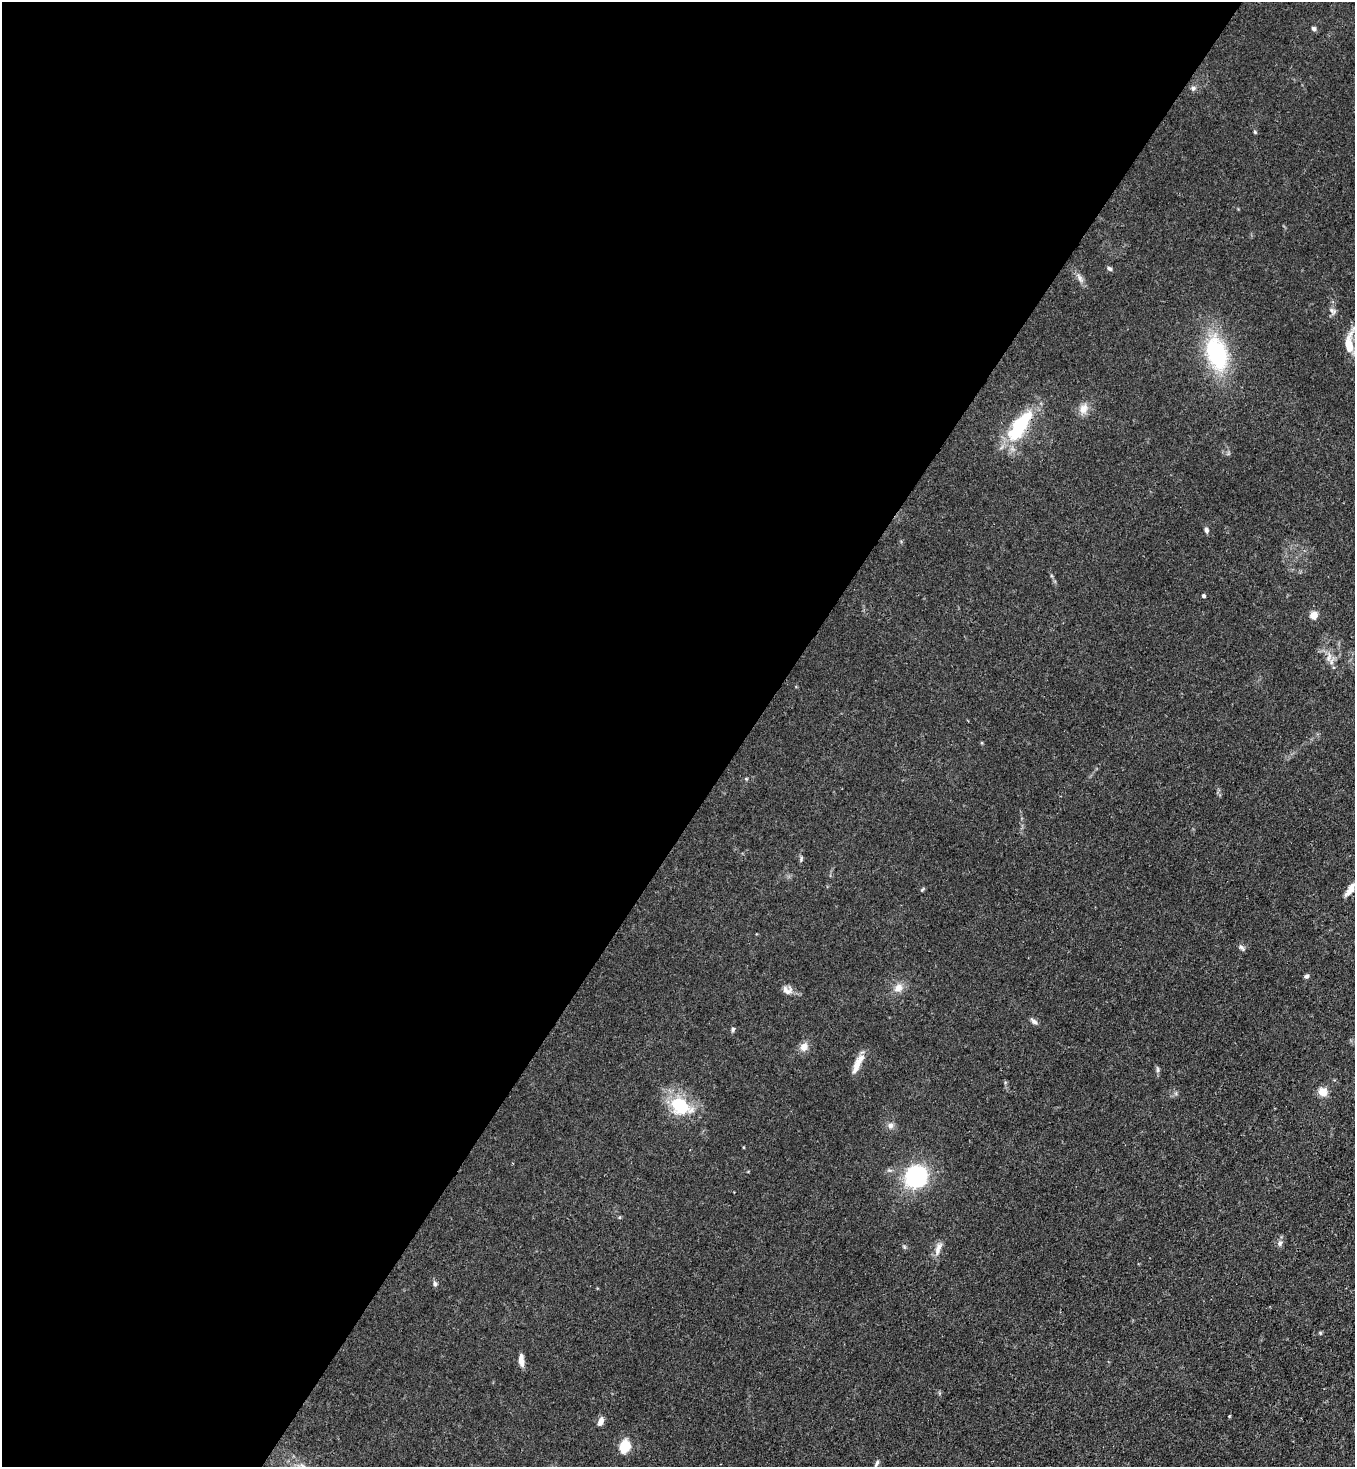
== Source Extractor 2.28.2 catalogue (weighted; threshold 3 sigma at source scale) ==
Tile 5 of 4 x 4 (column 1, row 2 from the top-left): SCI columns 364-1716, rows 2990-4454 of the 6000 x 5978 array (HDU 1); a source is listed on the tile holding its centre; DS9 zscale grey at full resolution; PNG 1357 x 1469 px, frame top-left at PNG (2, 2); no overlay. Shown black and unused: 55% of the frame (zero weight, under 3 of 4 exposures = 7% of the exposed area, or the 3 px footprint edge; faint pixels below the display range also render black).
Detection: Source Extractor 2.28.2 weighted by HDU 2 'WHT'; one run over the whole footprint, this tile lists its part. Background 0.02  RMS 0.0026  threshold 0.0118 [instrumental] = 3 sigma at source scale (4.5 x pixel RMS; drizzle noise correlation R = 1.50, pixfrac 1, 0.05/0.05 arcsec/px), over >= 5 px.
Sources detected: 41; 1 inside a brighter object's white glare — not listed; the other 40 listed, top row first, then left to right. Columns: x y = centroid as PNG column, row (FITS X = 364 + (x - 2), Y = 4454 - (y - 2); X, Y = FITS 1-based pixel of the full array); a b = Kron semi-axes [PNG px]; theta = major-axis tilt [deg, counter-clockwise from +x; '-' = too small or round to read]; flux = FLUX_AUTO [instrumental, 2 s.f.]
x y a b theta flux
1314 29 6 5 - 0.61
1193 88 7 7 - 0.77
1255 132 5 4 - 0.32
1109 268 7 5 -34 0.54
1080 278 15 6 -64 1.3
1333 311 11 7 -44 0.94
1349 344 24 9 90 5.4
1217 353 33 19 -74 28
1083 409 14 11 66 2.4
1018 428 37 18 53 15
1206 530 7 5 -77 0.71
1204 596 4 4 - 0.66
1313 615 6 6 - 3.6
1329 657 14 6 70 1.5
746 779 6 4 -1 0.27
801 859 9 4 79 0.47
922 889 7 4 45 0.34
1350 889 18 7 53 2.6
1241 948 10 5 -38 0.66
1306 976 6 5 - 0.59
898 988 13 11 37 2.2
787 990 14 10 -29 1.6
1034 1021 10 6 -40 0.83
733 1029 7 5 75 0.46
804 1047 11 9 50 1.9
857 1064 26 7 65 2.9
1157 1070 8 4 -83 0.56
1323 1092 11 10 - 2.5
680 1105 28 19 -30 13
890 1125 9 7 -2 1.1
916 1177 16 15 - 34
1280 1243 9 6 55 0.93
904 1247 7 4 -89 0.39
938 1249 21 8 71 1.9
435 1284 8 5 -80 0.6
1320 1333 5 4 - 0.31
521 1360 15 6 -86 1.7
601 1421 10 6 68 1.6
625 1447 10 8 58 7.9
877 1463 9 4 60 0.51
Overlapping masked pixels (flux is a lower limit): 1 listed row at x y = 1018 428
Isophote crosses this tile's border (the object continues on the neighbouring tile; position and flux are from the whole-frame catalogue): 1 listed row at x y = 1350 889